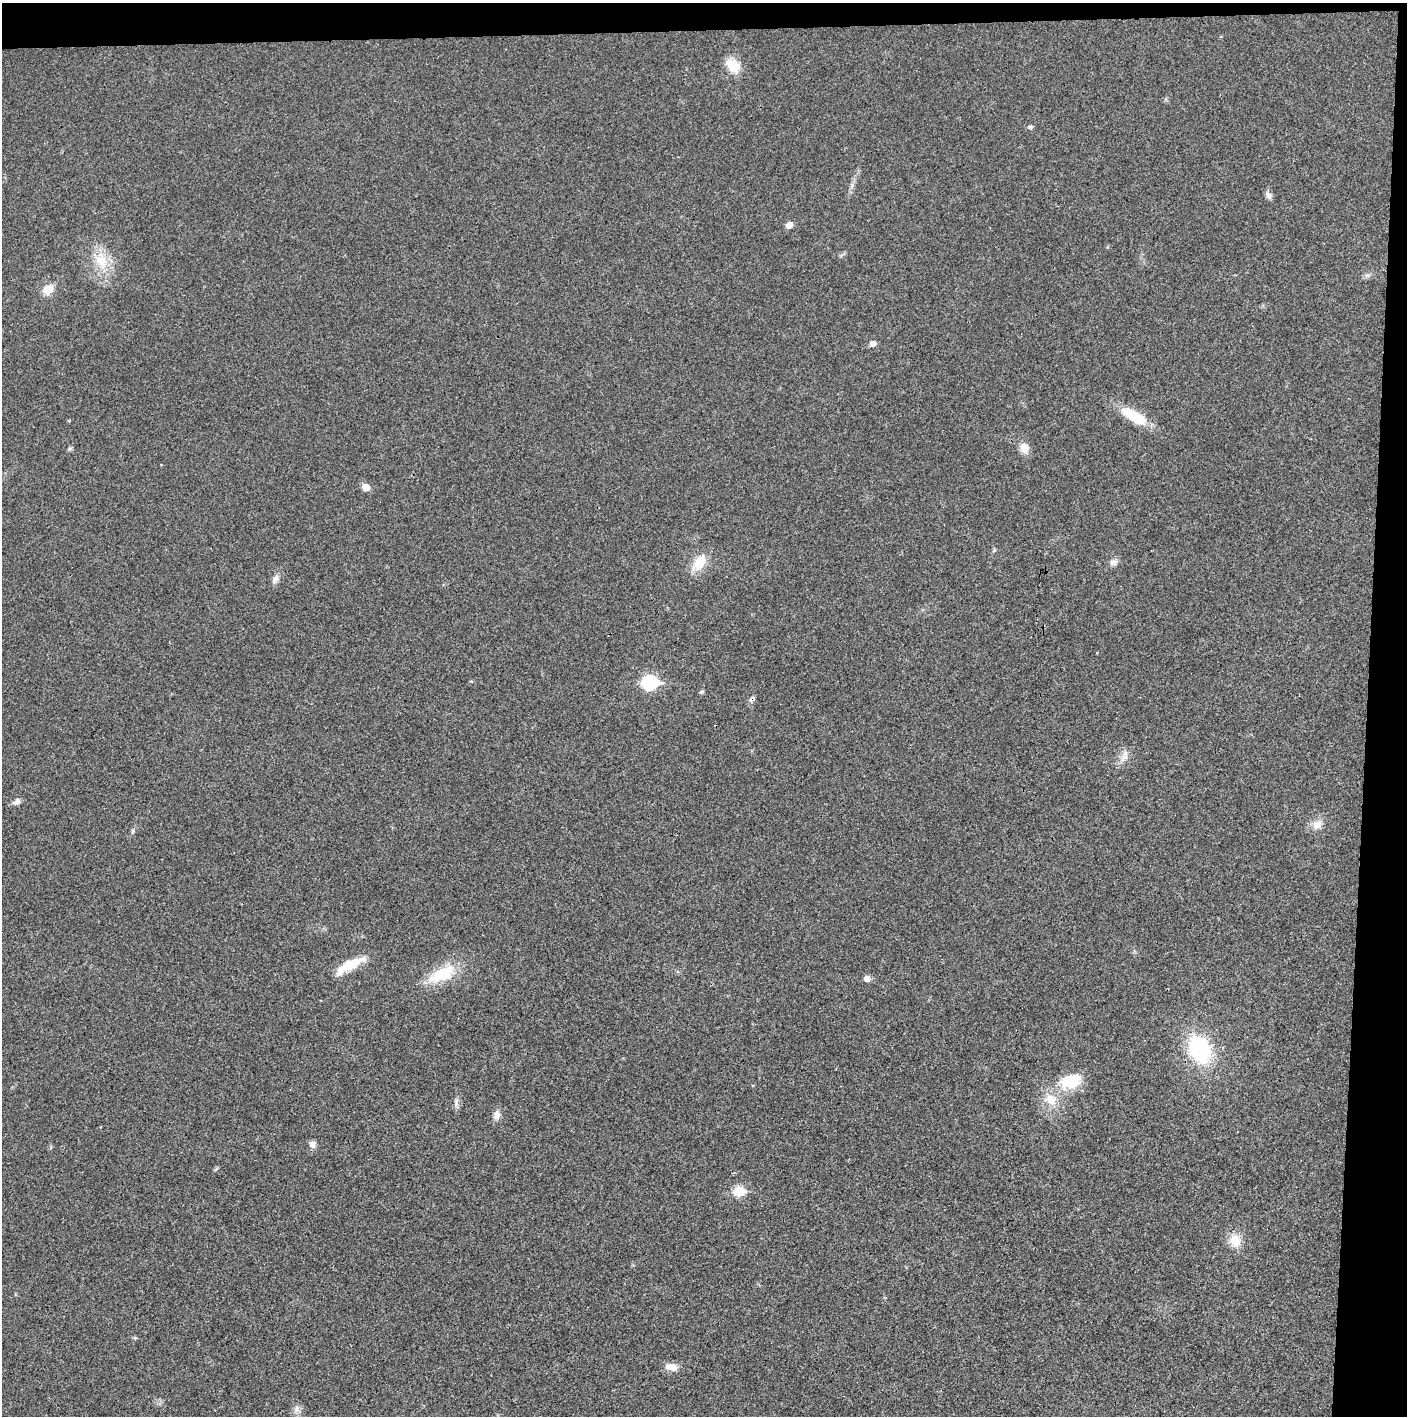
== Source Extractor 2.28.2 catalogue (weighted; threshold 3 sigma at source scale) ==
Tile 3 of 3 x 3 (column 3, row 1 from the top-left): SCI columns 2829-4233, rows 2834-4247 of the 4234 x 4247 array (HDU 1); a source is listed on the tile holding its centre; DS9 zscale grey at full resolution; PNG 1409 x 1418 px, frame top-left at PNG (2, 3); no overlay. Shown black and unused: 5% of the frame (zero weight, under 3 of 4 exposures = <1% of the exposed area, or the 3 px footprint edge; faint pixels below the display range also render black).
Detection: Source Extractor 2.28.2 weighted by HDU 2 'WHT'; one run over the whole footprint, this tile lists its part. Background 0.0193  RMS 0.005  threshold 0.0224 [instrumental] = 3 sigma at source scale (4.5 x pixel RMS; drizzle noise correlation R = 1.50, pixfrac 1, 0.05/0.05 arcsec/px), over >= 5 px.
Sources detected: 35; all 35 listed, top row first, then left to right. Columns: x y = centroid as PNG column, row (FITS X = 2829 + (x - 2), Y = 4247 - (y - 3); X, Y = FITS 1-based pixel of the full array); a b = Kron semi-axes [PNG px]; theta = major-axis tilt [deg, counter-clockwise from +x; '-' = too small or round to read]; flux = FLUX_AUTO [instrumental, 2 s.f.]
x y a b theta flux
733 65 22 15 -43 8.6
1030 127 5 5 - 1.1
1268 195 11 7 -64 1.9
789 225 5 5 - 4.8
101 261 23 17 -67 13
48 289 13 10 39 6
873 343 6 5 - 3.4
1134 416 34 13 -30 15
70 448 6 4 2 0.75
1024 448 12 10 -69 4.8
366 487 7 6 - 4.8
994 550 6 4 57 0.62
700 562 22 13 61 9.5
1113 562 9 8 - 2.5
276 579 13 6 69 2.4
649 682 8 7 - 69
702 692 6 5 - 0.86
752 699 9 6 44 1.5
1125 756 18 8 71 3.7
17 801 11 7 30 1.9
1317 825 14 10 54 4.3
133 831 6 4 89 0.76
349 965 39 10 28 12
442 974 37 16 26 19
867 978 5 5 - 3.8
1199 1049 26 20 -65 44
1071 1081 29 18 17 17
1051 1100 18 14 -32 8.5
456 1103 14 4 -90 1.6
497 1115 10 8 72 3
312 1144 10 7 -72 2
739 1191 6 6 - 23
1235 1240 14 12 -78 7.6
671 1367 15 8 -12 4.8
296 1409 9 6 86 1.9
Overlapping masked pixels (flux is a lower limit): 1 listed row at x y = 752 699